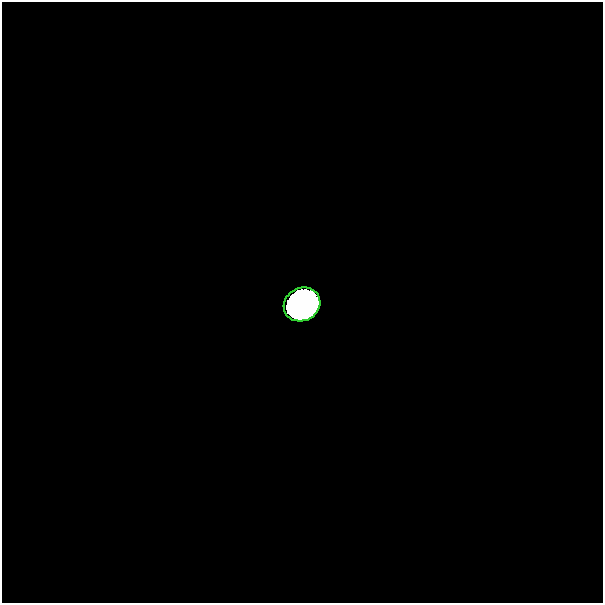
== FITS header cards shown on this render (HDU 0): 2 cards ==
NAXIS1  =                  601
NAXIS2  =                  601

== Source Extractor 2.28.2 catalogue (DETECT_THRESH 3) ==
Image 601 x 601 px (HDU 0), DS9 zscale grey, 1 PNG px = 1 image px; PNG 605 x 605 px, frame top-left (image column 1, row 601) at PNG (2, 2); each listed source drawn as its Kron ellipse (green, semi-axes under 4 px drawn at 4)
Background 0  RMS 4.4e-37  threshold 1.31e-36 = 3 sigma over >= 5 px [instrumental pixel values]
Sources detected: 18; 17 with non-positive FLUX_AUTO (blend fragments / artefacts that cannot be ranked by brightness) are neither listed nor drawn; the other 1 listed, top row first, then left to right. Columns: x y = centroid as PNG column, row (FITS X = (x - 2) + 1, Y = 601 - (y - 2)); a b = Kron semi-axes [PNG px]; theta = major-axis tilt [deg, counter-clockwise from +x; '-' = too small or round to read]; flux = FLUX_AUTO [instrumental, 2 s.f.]
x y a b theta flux
302 304 19 16 30 63
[17 non-positive-flux detections neither listed nor drawn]